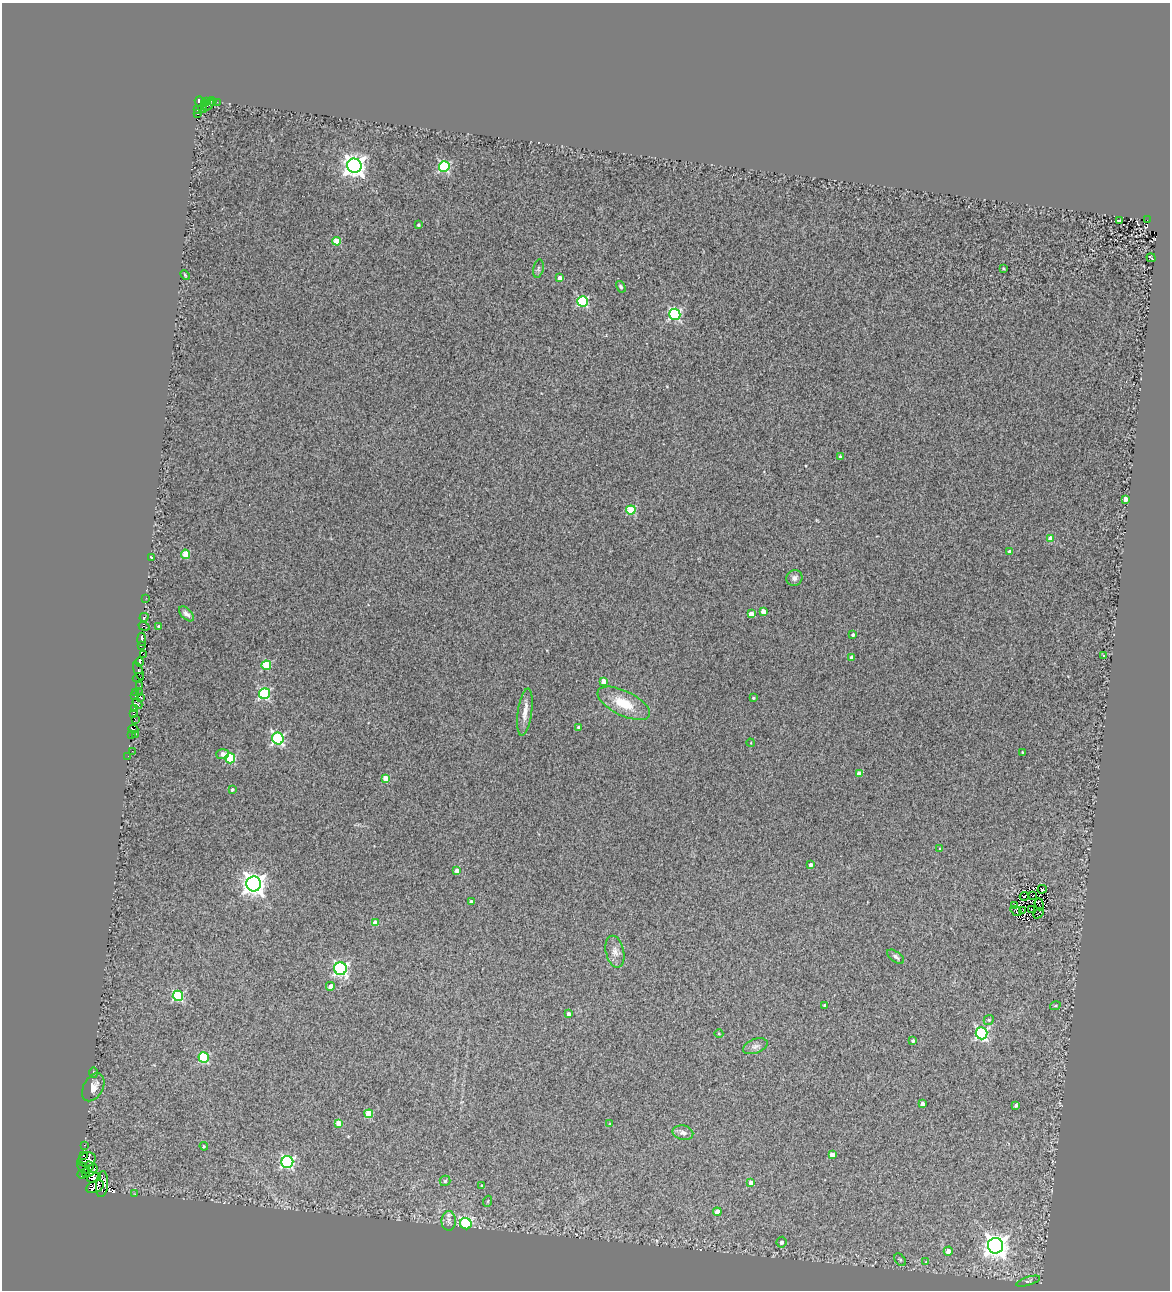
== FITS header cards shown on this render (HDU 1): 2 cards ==
NAXIS1  =                 1168
NAXIS2  =                 1288

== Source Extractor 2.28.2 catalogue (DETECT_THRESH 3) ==
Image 1168 x 1288 px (HDU 1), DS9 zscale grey, 1 PNG px = 1 image px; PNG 1172 x 1292 px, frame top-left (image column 1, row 1288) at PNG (2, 3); each listed source drawn as its Kron ellipse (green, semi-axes under 4 px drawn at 4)
Background 0.496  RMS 0.5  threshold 1.49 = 3 sigma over >= 5 px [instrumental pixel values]
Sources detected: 150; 9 with non-positive FLUX_AUTO (blend fragments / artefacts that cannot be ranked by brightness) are neither listed nor drawn; the other 141 listed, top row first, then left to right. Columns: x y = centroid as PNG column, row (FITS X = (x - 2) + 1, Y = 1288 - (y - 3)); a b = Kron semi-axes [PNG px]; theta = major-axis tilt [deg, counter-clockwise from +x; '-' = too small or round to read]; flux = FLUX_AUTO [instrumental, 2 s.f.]
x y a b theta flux
207 101 4 3 - 250
212 101 4 2 - 110
200 102 5 4 - 130
217 102 3 2 - 33
205 103 3 3 - 82
208 105 6 3 56 480
203 109 4 3 - 24
198 110 3 3 - 840
198 114 3 2 - 240
354 166 7 7 - 24000
444 166 5 5 - 3800
1147 220 2 2 - 66
1120 221 4 2 - 33
418 225 4 3 - 49
336 241 4 4 - 880
1151 258 5 2 - 23
1003 268 4 3 - 36
538 269 9 5 78 75
185 275 6 3 -46 39
559 278 4 3 - 140
621 287 6 4 -60 65
582 301 5 5 - 3100
675 314 5 5 - 4500
840 457 3 3 - 68
1125 499 4 4 - 340
631 510 4 4 - 1400
1050 538 4 4 - 370
1010 552 4 4 - 200
185 554 4 4 - 1000
151 557 3 3 - 40
794 578 8 7 - 130
146 598 3 2 - 35
763 611 4 4 - 310
186 614 9 5 -44 110
751 614 4 4 - 350
144 617 4 3 - 320
144 626 5 4 - 950
158 626 4 4 - 35
853 635 3 3 - 78
142 639 7 4 -86 2700
141 645 3 2 - 660
144 654 3 2 - 390
1104 656 3 3 - 80
852 657 4 3 - 200
140 662 5 3 - 3700
266 665 4 4 - 1600
139 671 9 4 -69 670
138 678 6 3 22 460
604 681 4 4 - 410
140 686 3 2 - 150
135 692 2 2 - 100
139 693 3 2 - 55
264 694 5 5 - 3800
135 696 3 2 - 180
141 698 3 3 - 170
753 698 3 2 - 37
624 703 28 12 -26 970
137 704 6 4 -58 610
134 709 3 2 - 250
525 712 24 7 82 310
133 714 3 2 - 190
135 719 3 2 - 140
579 727 3 3 - 99
133 729 5 2 - 720
132 734 3 2 - 120
135 735 3 2 - 27
278 738 6 5 - 4600
751 743 4 3 - 25
132 751 2 2 - 29
1022 752 3 2 - 35
223 754 6 5 - 160
128 756 2 2 - 50
230 758 5 5 - 2400
859 774 4 4 - 480
386 778 4 4 - 540
232 789 4 4 - 59
940 848 4 4 - 36
811 865 3 3 - 110
457 870 4 4 - 250
254 884 7 7 - 25000
1042 889 4 4 - 52
1033 895 2 2 - 21
1024 896 4 2 - 32
471 902 4 3 - 140
1039 904 6 2 -70 18
1015 905 2 2 - 37
1032 909 3 2 - 36
1022 910 4 2 - 18
1016 911 6 3 -35 66
1039 913 6 3 50 15
375 922 4 4 - 240
615 952 16 9 -77 250
896 957 10 5 -37 91
340 969 6 6 - 7500
330 986 4 4 - 200
178 996 5 5 - 2900
825 1005 3 3 - 70
1055 1006 5 3 - 34
568 1014 4 3 - 160
989 1020 5 4 - 50
981 1033 6 6 - 5400
719 1034 4 3 - 26
913 1041 3 3 - 80
755 1046 13 7 20 140
204 1058 5 5 - 2300
94 1073 5 4 - 47
93 1087 15 9 61 310
922 1104 4 4 - 140
1016 1105 4 3 - 87
369 1114 4 4 - 920
338 1123 4 4 - 320
610 1124 3 2 - 24
683 1133 10 7 -11 170
85 1145 3 2 - 83
204 1146 4 3 - 36
83 1155 2 2 - 700
832 1155 4 4 - 300
87 1159 9 7 18 2900
287 1162 6 6 - 5300
89 1166 4 3 - 410
83 1168 7 4 -48 42
93 1168 4 3 - 910
86 1173 3 2 - 240
82 1174 4 2 - 120
94 1178 7 3 19 1700
445 1181 5 5 - 56
751 1183 4 4 - 350
102 1184 13 6 84 4900
482 1185 4 3 - 37
95 1187 9 6 22 3200
135 1194 3 3 - 51
488 1201 5 3 - 33
717 1212 4 4 - 350
449 1221 10 7 89 140
466 1224 6 5 - 3900
782 1242 5 5 - 120
995 1246 8 7 - 31000
948 1251 4 4 - 240
900 1260 7 4 -54 54
926 1262 3 3 - 120
1028 1281 12 3 18 70
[9 non-positive-flux detections neither listed nor drawn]